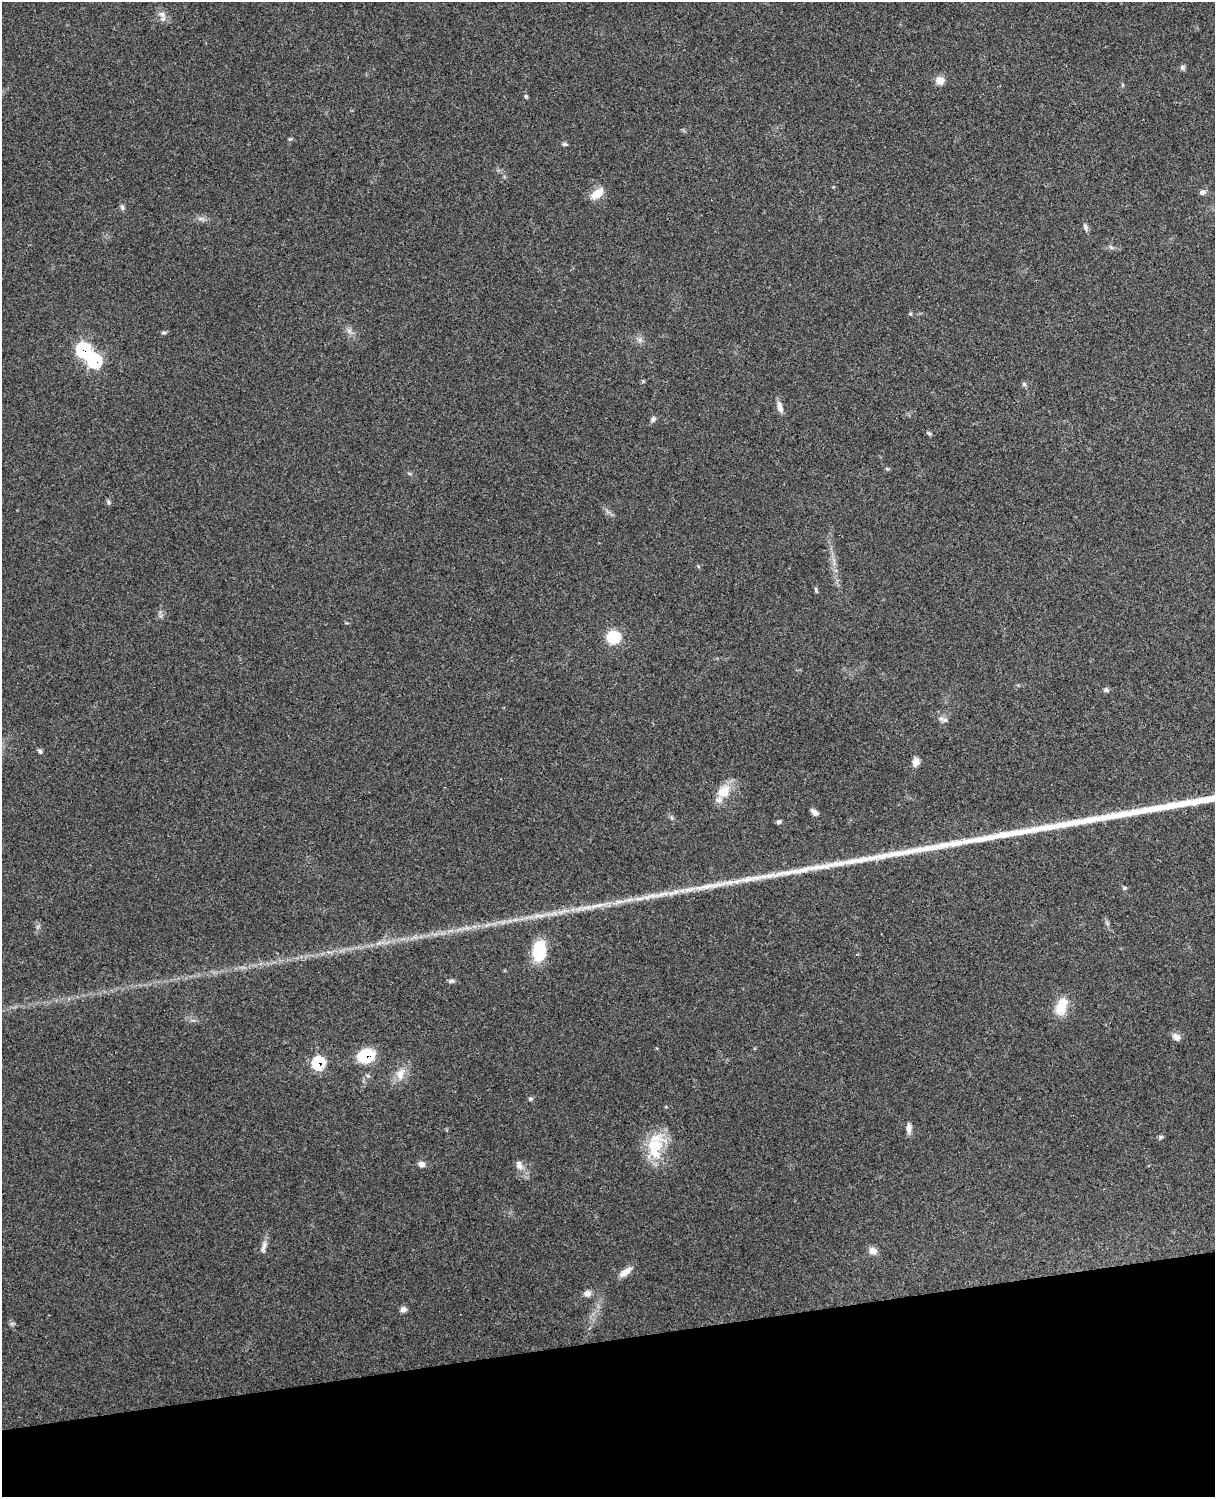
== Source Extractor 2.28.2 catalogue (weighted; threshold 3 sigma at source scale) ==
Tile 10 of 4 x 3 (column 2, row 3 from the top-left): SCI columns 1330-2542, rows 164-1658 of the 5088 x 4927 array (HDU 1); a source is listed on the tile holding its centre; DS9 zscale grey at full resolution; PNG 1217 x 1499 px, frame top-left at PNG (2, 2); no overlay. Shown black and unused: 10% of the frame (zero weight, under 3 of 4 exposures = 6% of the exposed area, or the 3 px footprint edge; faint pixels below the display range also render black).
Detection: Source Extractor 2.28.2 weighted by HDU 2 'WHT'; one run over the whole footprint, this tile lists its part. Background 0.109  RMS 0.0066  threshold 0.0297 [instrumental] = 3 sigma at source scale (4.5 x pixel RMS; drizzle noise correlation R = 1.50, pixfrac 1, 0.05/0.05 arcsec/px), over >= 5 px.
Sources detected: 56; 4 inside a brighter listed object's ellipse — not listed separately; the other 52 listed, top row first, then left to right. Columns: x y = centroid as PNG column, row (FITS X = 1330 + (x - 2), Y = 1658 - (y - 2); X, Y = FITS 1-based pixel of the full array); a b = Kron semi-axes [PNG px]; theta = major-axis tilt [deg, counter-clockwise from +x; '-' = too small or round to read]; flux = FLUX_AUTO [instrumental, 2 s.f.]
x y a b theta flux
162 14 11 8 -38 3.8
1182 67 8 6 -33 1.4
940 80 10 8 -11 5.4
526 96 5 4 - 0.89
290 139 6 4 43 0.84
565 144 7 5 -19 1
1202 192 8 7 - 2
597 193 18 10 38 7.8
122 207 7 5 -75 1.5
1085 228 10 5 -64 1.8
1111 247 7 4 -37 1.2
910 314 5 4 - 0.73
349 331 7 5 -45 1.8
164 332 6 4 1 0.95
83 350 9 8 - 58
94 361 8 7 - 58
1024 384 6 6 - 1.3
780 407 14 7 -74 3.7
653 419 8 6 56 1.7
929 434 5 5 - 1
108 502 7 4 -89 1.1
816 590 8 4 -89 0.96
613 637 12 11 - 21
1106 690 6 5 - 1.2
945 720 6 6 - 1.8
40 751 6 5 - 1.3
916 762 10 7 61 4.2
723 792 17 13 35 13
814 812 10 6 -42 2.4
779 822 5 4 - 1.5
708 886 34 7 12 12
661 894 31 6 14 9.6
619 901 12 5 5 3.3
587 908 22 6 9 6.9
539 951 21 13 83 26
451 981 7 5 11 1.4
1061 1007 23 13 68 14
1176 1037 11 8 -39 3.2
366 1056 14 10 20 31
318 1063 8 7 - 40
400 1074 18 11 71 7.5
531 1099 7 5 0 1
909 1128 12 6 88 3.4
1161 1137 7 5 21 1.2
658 1144 26 17 49 19
421 1164 8 7 - 2.8
519 1165 14 8 -71 4
264 1245 14 6 70 3.2
873 1251 10 9 - 3.7
625 1272 17 7 35 5.7
587 1293 9 7 10 3.2
403 1309 7 6 - 2.9
Overlapping masked pixels (flux is a lower limit): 4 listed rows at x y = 83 350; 94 361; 366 1056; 318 1063
Unlisted compact peaks at least as high as the median listed source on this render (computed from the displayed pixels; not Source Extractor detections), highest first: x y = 1124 888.